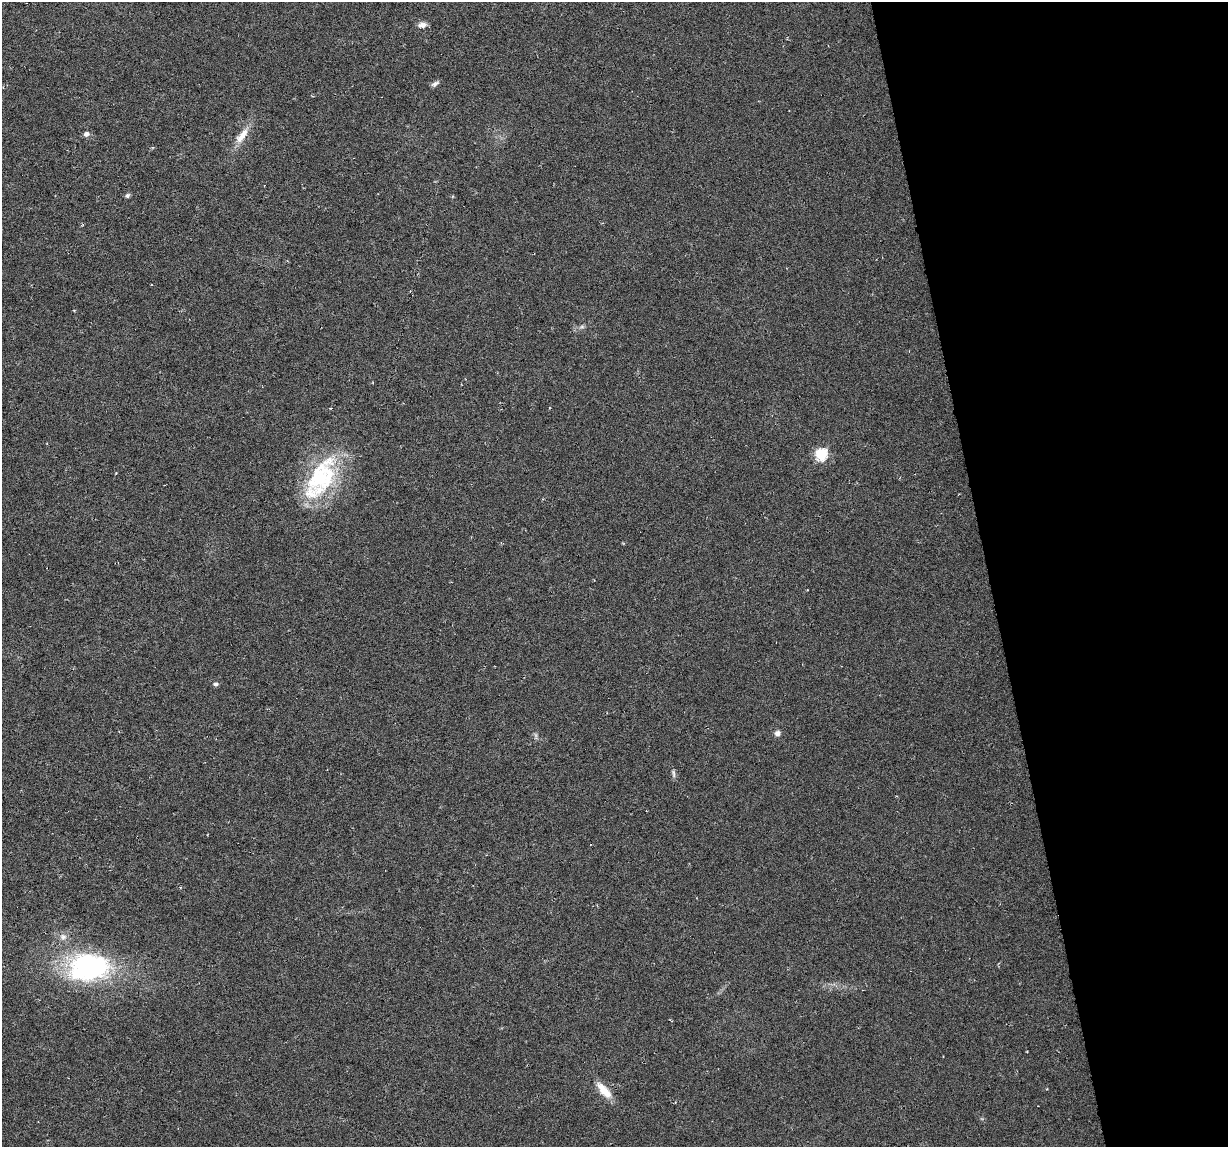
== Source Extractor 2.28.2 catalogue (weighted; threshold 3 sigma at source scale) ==
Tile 12 of 4 x 4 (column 4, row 3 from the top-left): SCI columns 3679-4904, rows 1172-2316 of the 4904 x 4682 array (HDU 1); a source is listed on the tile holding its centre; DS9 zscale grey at full resolution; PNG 1230 x 1149 px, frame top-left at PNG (2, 2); no overlay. Shown black and unused: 20% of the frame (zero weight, under 3 of 6 exposures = <1% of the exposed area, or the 3 px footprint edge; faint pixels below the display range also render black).
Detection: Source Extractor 2.28.2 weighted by HDU 2 'WHT'; one run over the whole footprint, this tile lists its part. Background -0.0061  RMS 0.0036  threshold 0.0149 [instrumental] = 3 sigma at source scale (4.09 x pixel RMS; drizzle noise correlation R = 1.36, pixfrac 0.8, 0.0396/0.0396 arcsec/px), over >= 5 px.
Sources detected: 17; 1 cosmic-ray / hot-pixel residue — not listed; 1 inside a brighter listed object's ellipse — not listed separately; the other 15 listed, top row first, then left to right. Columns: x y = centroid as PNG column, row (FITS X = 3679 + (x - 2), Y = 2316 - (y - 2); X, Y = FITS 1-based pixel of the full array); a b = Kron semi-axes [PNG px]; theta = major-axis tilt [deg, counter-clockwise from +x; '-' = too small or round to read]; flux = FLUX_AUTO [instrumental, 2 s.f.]
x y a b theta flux
422 25 11 7 5 1.8
436 83 9 5 34 1.1
86 134 7 6 - 1.1
242 135 26 9 53 4.8
127 195 7 5 51 0.67
582 327 9 4 8 0.76
821 454 6 6 - 39
116 473 3 3 - 0.23
321 476 56 33 58 35
216 684 5 5 - 0.89
777 733 7 6 - 1.5
673 773 12 4 -86 0.88
63 937 10 9 - 1.8
89 967 52 35 6 54
604 1090 25 9 -49 5.5